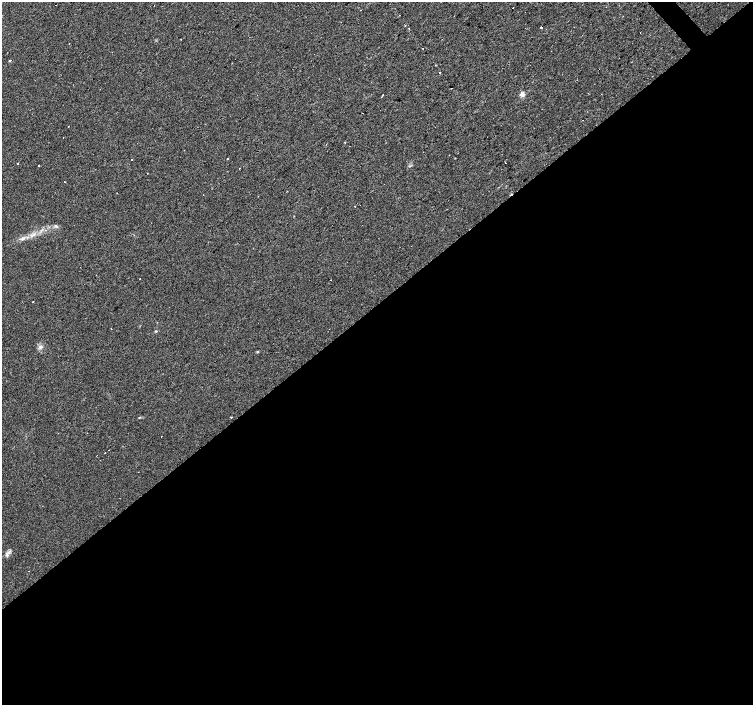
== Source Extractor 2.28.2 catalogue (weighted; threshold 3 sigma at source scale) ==
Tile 15 of 4 x 4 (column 3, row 4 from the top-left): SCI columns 3003-4504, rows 145-1549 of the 6008 x 5969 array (HDU 1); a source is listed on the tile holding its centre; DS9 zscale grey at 2 x 2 block average (1 PNG px = mean of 2 x 2 image px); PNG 755 x 707 px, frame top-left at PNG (2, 2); no overlay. Shown black and unused: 57% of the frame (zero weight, under 2 of 3 exposures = <1% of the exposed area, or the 3 px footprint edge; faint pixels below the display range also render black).
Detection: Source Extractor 2.28.2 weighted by HDU 2 'WHT'; one run over the whole footprint, this tile lists its part. Background 0.0312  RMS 0.0061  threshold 0.0272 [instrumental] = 3 sigma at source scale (4.5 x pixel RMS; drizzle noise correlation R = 1.50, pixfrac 1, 0.0396/0.0396 arcsec/px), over >= 5 px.
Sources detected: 38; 10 cosmic-ray / hot-pixel residue — not listed; the other 28 listed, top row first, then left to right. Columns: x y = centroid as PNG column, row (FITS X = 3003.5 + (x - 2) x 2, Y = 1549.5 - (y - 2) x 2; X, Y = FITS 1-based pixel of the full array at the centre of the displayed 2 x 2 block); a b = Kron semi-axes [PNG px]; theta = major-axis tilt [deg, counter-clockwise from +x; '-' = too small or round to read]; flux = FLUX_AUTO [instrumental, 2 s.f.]
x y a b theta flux
405 25 2 2 - 0.88
541 27 2 2 - 6.5
408 28 2 2 - 0.8
422 48 2 2 - 0.92
10 60 2 2 - 9.6
439 73 2 2 - 1.1
522 94 3 2 - 20
383 95 2 2 - 5.7
381 97 2 2 - 0.52
363 113 2 2 - 0.49
68 127 2 2 - 1.5
227 159 2 2 - 8.6
505 163 2 2 - 3.8
17 164 2 2 - 2.9
38 166 2 2 - 2.4
239 169 2 2 - 1.1
65 182 2 2 - 0.52
258 196 2 2 - 0.73
355 206 2 2 - 1
23 239 5 2 - 2.4
140 278 2 2 - 0.73
156 331 3 3 - 1.3
40 347 5 5 - 4.1
257 352 3 2 - 1
231 417 2 2 - 1.5
161 436 2 2 - 1
105 453 2 2 - 1.2
6 554 5 2 - 2.8
Diffuse or blended objects may show on this block-average render without a row.